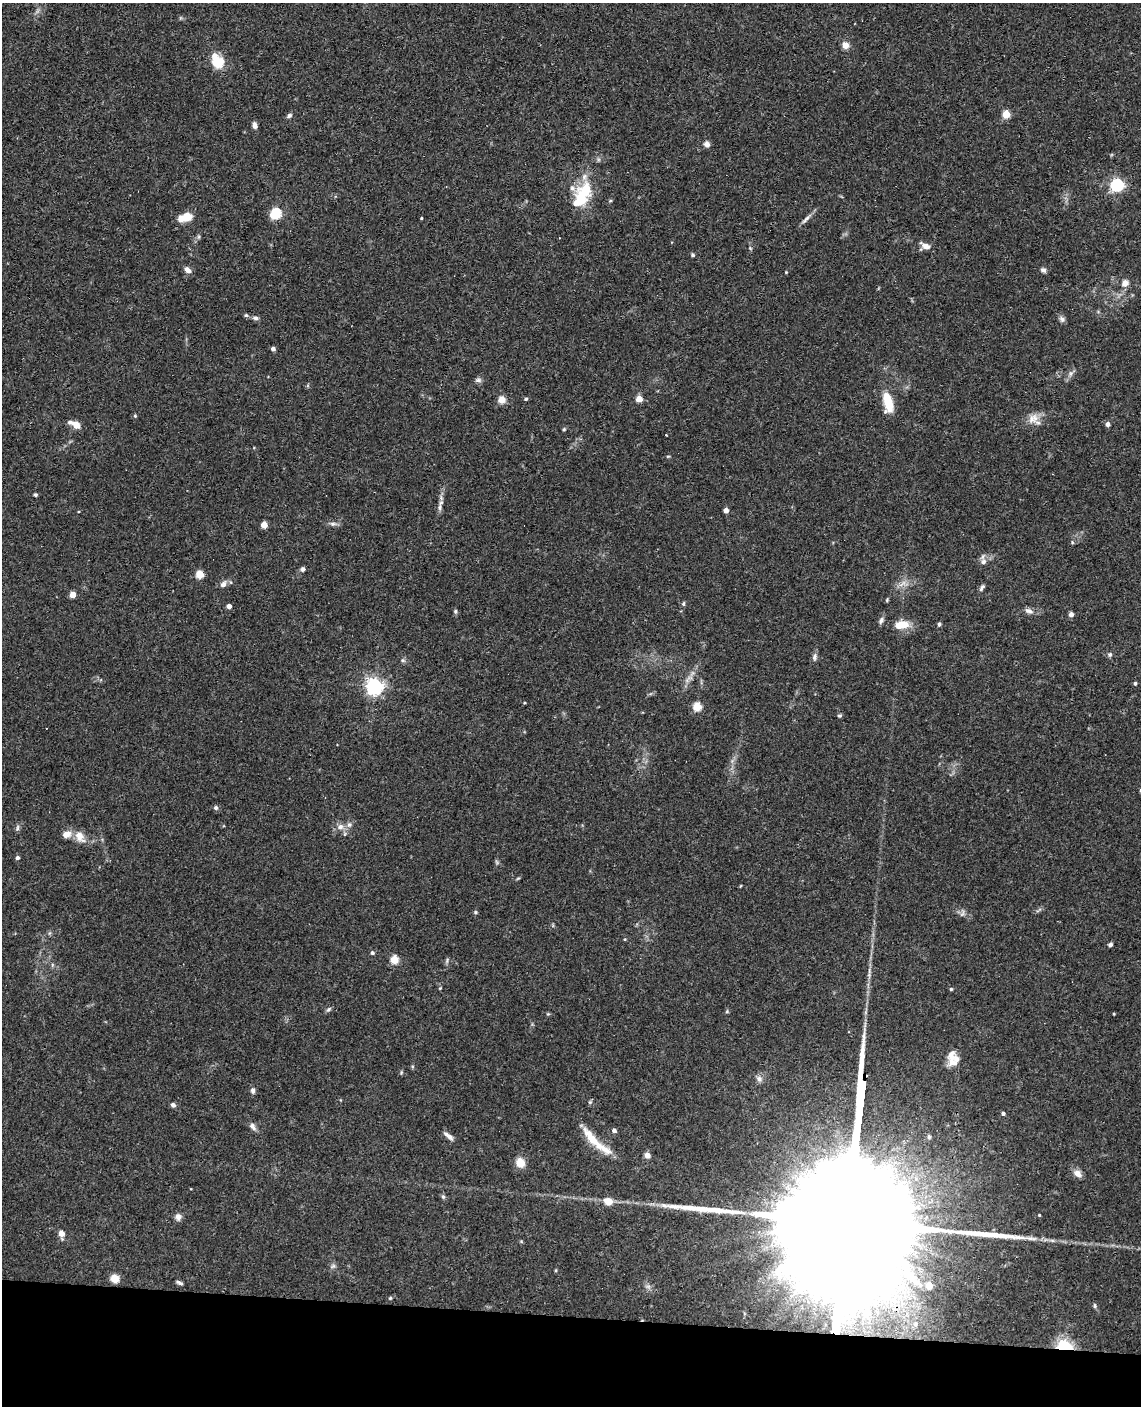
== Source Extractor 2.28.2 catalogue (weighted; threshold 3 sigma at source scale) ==
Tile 11 of 4 x 3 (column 3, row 3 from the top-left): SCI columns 2290-3428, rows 165-1568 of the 4579 x 4650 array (HDU 1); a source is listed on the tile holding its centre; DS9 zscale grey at full resolution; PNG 1143 x 1408 px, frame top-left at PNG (2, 3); no overlay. Shown black and unused: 6% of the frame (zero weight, under 3 of 4 exposures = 6% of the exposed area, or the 3 px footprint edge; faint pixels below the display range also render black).
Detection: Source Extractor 2.28.2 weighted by HDU 2 'WHT'; one run over the whole footprint, this tile lists its part. Background 0.062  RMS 0.0055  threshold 0.0245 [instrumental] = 3 sigma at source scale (4.5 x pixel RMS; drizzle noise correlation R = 1.50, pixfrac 1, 0.05/0.05 arcsec/px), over >= 5 px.
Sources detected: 124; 3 inside a brighter object's white glare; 1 long thin detection or spike segment (spike, bleed or trail) — not listed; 8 inside a brighter listed object's ellipse — not listed separately; the other 112 listed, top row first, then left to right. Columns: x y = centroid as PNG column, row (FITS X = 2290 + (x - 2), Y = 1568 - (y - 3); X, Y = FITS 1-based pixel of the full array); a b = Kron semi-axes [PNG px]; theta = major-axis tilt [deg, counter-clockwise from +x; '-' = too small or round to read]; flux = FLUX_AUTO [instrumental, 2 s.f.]
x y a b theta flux
845 45 8 8 - 3.5
218 61 18 13 -59 13
1006 114 5 5 - 17
289 116 7 5 33 1.3
255 125 7 5 -76 2.2
707 144 7 6 - 2.1
1117 185 6 6 - 100
585 190 23 20 58 19
276 213 7 5 34 49
187 217 11 10 - 7.3
421 218 3 3 - 0.51
806 219 19 4 46 2.4
199 237 6 4 -73 0.74
925 246 13 7 -25 3.2
750 248 5 4 - 0.58
693 255 5 4 - 0.79
187 270 9 6 -41 2.7
1043 270 7 5 -31 1.5
786 272 3 3 - 0.45
1125 283 6 5 - 5.2
246 315 6 5 - 0.89
256 318 8 5 -5 1.5
1062 319 9 7 -42 1.6
273 349 4 4 - 1.8
1071 373 7 5 45 1.5
478 380 9 6 6 1.5
526 399 4 4 - 0.87
639 399 4 4 - 11
502 400 5 4 - 15
888 402 19 8 -80 17
135 416 5 4 - 0.7
1033 419 16 12 24 5.9
1108 424 4 4 - 2.4
76 425 12 8 -35 3.9
564 429 5 4 - 0.69
668 456 5 3 - 0.51
35 495 4 4 - 0.83
440 507 10 5 82 2
726 510 4 4 - 3.7
333 524 10 6 4 1.8
264 525 4 4 - 9.2
1072 542 5 3 - 0.6
983 562 9 8 - 2.7
303 569 5 5 - 1.5
200 574 5 5 - 18
223 584 9 7 47 2.4
902 584 16 4 39 2.7
982 587 10 4 58 1.3
73 594 4 4 - 7.7
683 604 6 5 - 0.87
229 606 4 4 - 2.8
455 611 6 4 70 0.9
1029 611 13 7 -23 2.5
1071 614 4 4 - 3
881 620 10 5 73 1.6
939 624 5 4 - 0.92
901 625 17 9 8 8.9
1110 654 6 6 - 1.2
815 657 10 6 82 1.8
403 660 6 5 - 1
690 678 9 4 8 1.6
1135 683 4 4 - 0.97
374 686 6 6 - 220
524 703 4 3 - 0.47
697 707 5 5 - 22
839 716 6 5 - 0.84
216 808 5 5 - 1.4
340 827 10 8 14 3.2
17 828 9 4 89 1.1
66 834 10 8 22 4.5
80 837 18 11 -54 6.1
17 858 4 4 - 1.4
518 878 6 3 19 0.57
475 912 5 5 - 0.71
1110 945 4 4 - 1.9
372 953 5 4 - 1.2
394 960 5 5 - 19
447 961 9 3 85 0.9
440 988 4 4 - 0.45
951 989 4 4 - 0.73
328 1009 8 5 44 1.1
727 1011 5 5 - 0.7
1114 1014 4 3 - 0.45
952 1062 19 11 -61 6.1
759 1079 9 7 -46 2.4
253 1090 8 6 -89 1.6
173 1105 6 5 - 1.6
1003 1114 4 4 - 1.2
253 1126 11 6 -53 2.3
614 1131 5 4 - 1.9
448 1136 14 5 -39 2.6
929 1137 6 6 - 1.2
593 1139 37 9 -47 14
647 1155 7 6 - 2.8
520 1163 11 10 - 6.1
1078 1174 10 7 -41 3.5
443 1197 6 5 - 0.99
608 1201 5 5 - 13
1039 1215 4 3 - 0.51
178 1217 9 7 -84 2.5
847 1220 163 23 83 98000
61 1233 5 4 - 6.5
1031 1238 21 5 -7 4.4
521 1241 5 3 - 0.54
333 1266 8 4 44 1.2
115 1278 5 5 - 20
180 1283 8 4 -30 1.3
929 1285 4 4 - 11
390 1298 5 4 - 0.66
1095 1306 7 4 -84 0.89
915 1324 5 4 - 0.7
1064 1347 6 4 -6 180
Overlapping masked pixels (flux is a lower limit): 2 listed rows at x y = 847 1220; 1064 1347